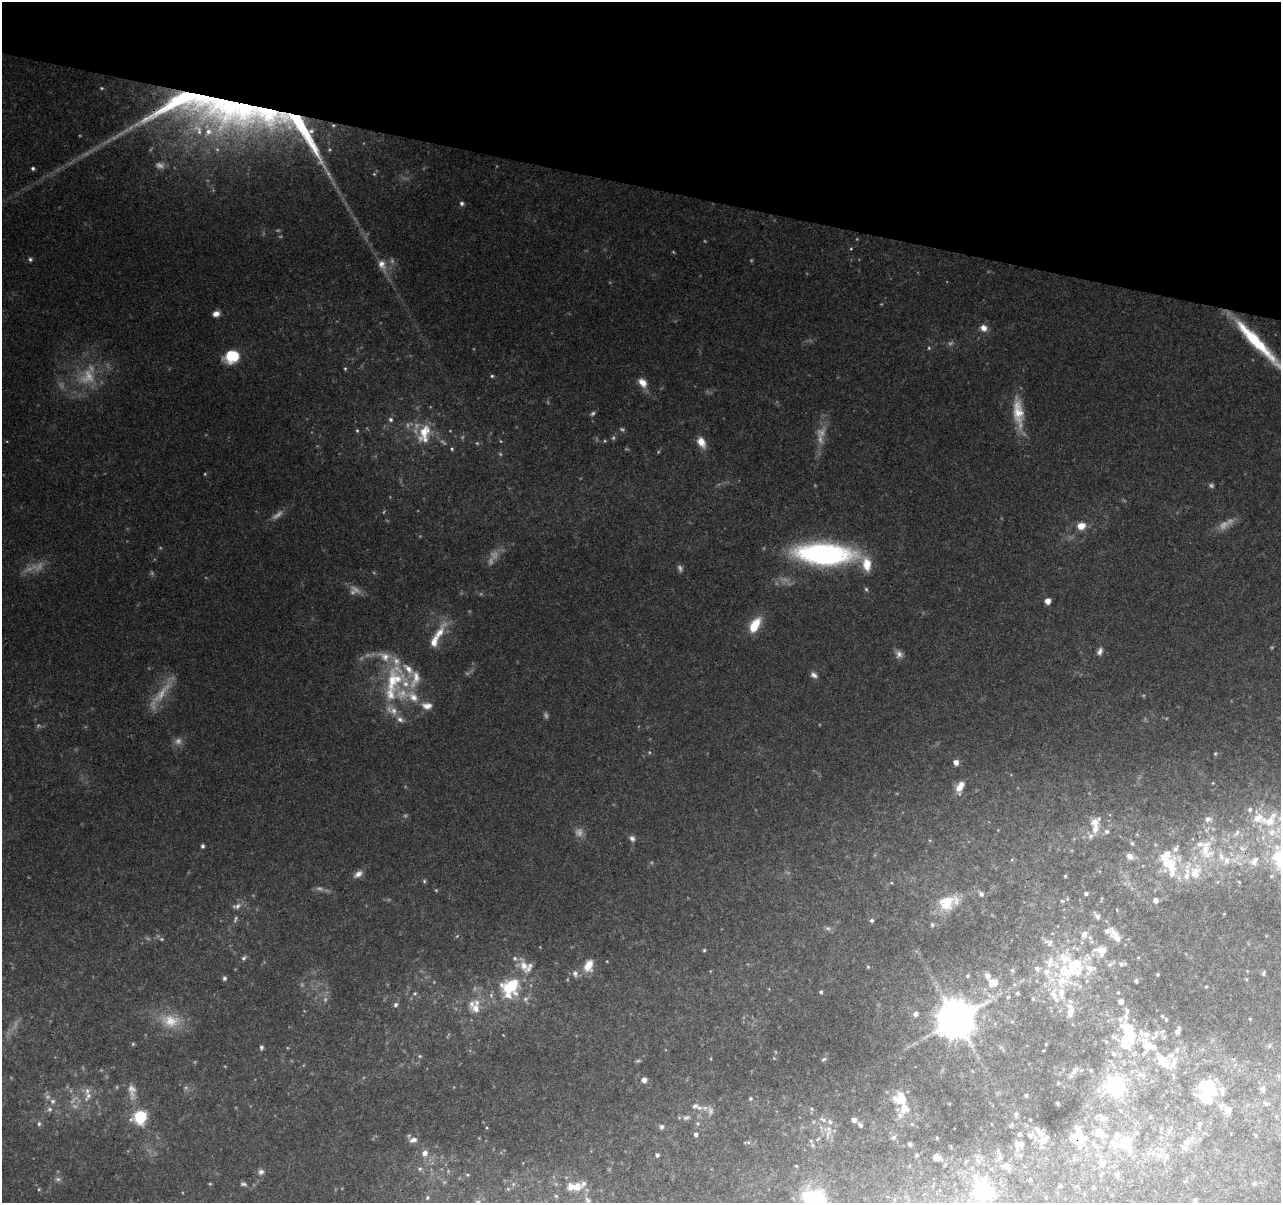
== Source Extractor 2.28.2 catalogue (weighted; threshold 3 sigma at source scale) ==
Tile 2 of 4 x 4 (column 2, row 1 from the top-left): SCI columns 1288-2566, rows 3887-5087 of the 5125 x 5308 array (HDU 1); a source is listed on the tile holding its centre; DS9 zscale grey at full resolution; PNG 1283 x 1205 px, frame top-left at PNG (2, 2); no overlay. Shown black and unused: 15% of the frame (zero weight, under 3 of 4 exposures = <1% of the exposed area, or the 3 px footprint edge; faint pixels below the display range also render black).
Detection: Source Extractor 2.28.2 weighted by HDU 2 'WHT'; one run over the whole footprint, this tile lists its part. Background 0.0727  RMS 0.0054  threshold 0.0242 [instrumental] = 3 sigma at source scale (4.5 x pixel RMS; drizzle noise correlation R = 1.50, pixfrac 1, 0.0396/0.0396 arcsec/px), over >= 5 px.
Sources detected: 311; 42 too faint to see at this stretch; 4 inside a brighter object's white glare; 1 long thin detection or spike segment (spike, bleed or trail) — not listed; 73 inside a brighter listed object's ellipse — not listed separately; the other 191 listed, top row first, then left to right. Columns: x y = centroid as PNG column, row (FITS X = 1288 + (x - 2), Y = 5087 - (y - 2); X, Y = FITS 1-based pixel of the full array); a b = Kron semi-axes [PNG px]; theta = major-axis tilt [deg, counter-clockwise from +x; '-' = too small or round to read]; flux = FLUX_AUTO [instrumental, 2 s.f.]
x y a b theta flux
234 106 137 56 -12 310
33 168 4 4 - 1.1
462 203 6 6 - 1.3
30 259 5 5 - 1.1
382 264 15 11 -67 5.3
216 314 8 6 17 3.1
983 328 9 8 - 3.9
1257 343 70 9 -46 38
232 356 13 11 7 21
345 368 5 4 - 0.72
492 376 4 4 - 0.76
642 382 13 9 -48 5.3
1018 412 42 13 -83 15
391 420 7 6 - 1.4
357 431 5 4 - 0.65
424 433 26 15 76 16
701 442 14 9 -60 5.6
452 449 5 4 - 0.7
500 454 5 4 - 0.62
1081 526 10 8 10 6.2
823 554 40 15 -3 160
867 564 19 11 -81 10
866 589 6 4 -44 0.87
1048 601 5 4 - 5
755 625 17 9 60 14
439 633 32 10 58 9.8
1100 651 10 7 71 2.3
899 654 10 9 - 2.8
814 675 9 7 -33 2.1
415 679 28 12 74 9.6
392 680 51 18 75 29
427 706 15 10 -6 4.8
400 720 11 7 -22 2.7
1215 754 4 4 - 0.58
956 762 5 5 - 3.6
960 787 13 7 59 6.2
1250 810 6 6 - 1.5
1270 821 18 14 41 13
1095 822 13 8 35 5.7
1107 832 6 6 - 1.5
1237 833 12 5 56 2.2
1090 836 8 7 - 2.2
632 838 8 7 - 1.9
1132 843 5 5 - 0.75
202 846 5 4 - 1.2
1242 848 9 7 -36 2.8
1206 849 37 22 -83 28
1129 856 10 7 -38 3
1254 861 14 9 48 5.5
1168 863 25 20 -28 20
358 874 12 7 35 3
1065 876 3 3 - 0.6
424 881 5 5 - 0.81
1239 882 5 4 - 0.5
1086 893 4 4 - 1
981 894 8 6 -57 1.8
1155 900 5 5 - 2
1062 901 5 4 - 0.72
947 902 23 16 65 15
237 906 14 7 12 2.7
1097 916 8 6 -53 1.9
872 920 5 4 - 1.2
932 925 6 5 - 1.1
828 928 6 6 - 1.2
1084 934 11 8 75 3.2
457 936 5 4 - 0.6
1115 936 24 9 -54 5.5
1050 943 11 8 67 2.3
704 950 5 4 - 0.68
1102 950 16 9 -2 5.2
243 958 7 5 34 1.2
1049 962 18 12 82 9
1110 964 7 5 43 1.3
1121 964 6 5 - 1.2
588 965 16 11 70 7
1075 965 23 20 46 27
524 966 15 11 -65 6.5
868 967 5 4 - 0.69
1037 968 7 6 - 1.9
1012 970 5 5 - 1.1
575 973 8 7 - 2.4
1263 973 6 4 73 0.86
1157 974 3 3 - 0.65
968 976 5 5 - 0.86
224 978 5 4 - 1.2
1136 981 5 4 - 0.92
993 983 14 12 13 8
510 987 24 21 22 26
1206 987 5 3 - 0.49
821 992 4 4 - 0.99
1118 992 4 3 - 0.59
414 993 6 3 18 0.66
1017 993 5 4 - 0.95
1054 995 24 10 -69 9.1
1008 997 5 4 - 0.81
1033 999 5 4 - 0.64
1120 1002 5 4 - 3
396 1005 6 5 - 1.3
1069 1006 14 8 -64 3.7
475 1009 13 11 -71 4.8
915 1014 7 6 - 2.2
1162 1016 4 4 - 0.52
956 1019 11 10 - 1700
1166 1019 5 4 - 0.63
1250 1019 4 3 - 0.44
1177 1032 6 5 - 1.8
1147 1034 10 7 8 2.7
1130 1035 30 12 -66 16
133 1044 5 4 - 0.64
1269 1046 6 4 71 0.76
261 1047 5 4 - 1.1
1147 1048 13 8 -35 3.2
1113 1053 8 6 -30 1.4
420 1056 5 4 - 0.63
824 1059 7 4 27 0.73
1161 1059 15 12 -67 6.9
1174 1060 10 6 68 2.5
638 1061 6 5 - 0.83
1074 1071 13 5 56 1.9
1140 1074 6 4 -72 1.1
644 1080 5 5 - 3.1
1058 1083 3 3 - 0.43
1115 1086 8 7 - 160
1262 1089 9 7 73 1.8
87 1091 11 6 -90 2.5
1026 1095 4 3 - 0.6
1207 1097 23 17 78 16
750 1099 5 5 - 0.81
901 1099 18 16 -27 10
53 1101 8 8 - 2.1
1266 1103 9 5 -37 1.5
1058 1104 3 3 - 0.73
695 1106 10 7 12 2.2
50 1109 7 7 - 1.6
812 1109 5 3 - 0.57
1228 1110 10 8 -79 4.4
1016 1114 6 5 - 0.84
900 1115 7 7 - 2.3
140 1116 7 7 - 60
686 1117 11 6 16 1.6
1102 1118 10 6 -52 2.7
823 1119 10 5 -40 1.4
854 1120 5 4 - 2.6
697 1123 5 5 - 0.87
1200 1123 5 5 - 1.6
39 1124 6 5 - 1.1
860 1125 6 5 - 1.3
662 1127 6 5 - 1.2
828 1129 8 5 -30 2
1169 1131 9 6 60 1.9
1040 1132 14 7 -40 3.1
1099 1132 15 8 -41 5.8
695 1134 4 4 - 1.6
1019 1134 5 4 - 0.85
1030 1135 6 5 - 1.3
1256 1135 4 4 - 0.69
893 1137 7 6 - 1.4
1074 1137 11 9 -20 5.9
937 1138 4 3 - 0.52
1035 1138 7 5 -71 1.3
818 1139 8 3 45 0.86
413 1140 10 7 16 3
1044 1140 8 6 44 3.3
748 1142 6 4 -42 0.81
1187 1142 9 8 - 3
1126 1143 21 18 51 15
910 1144 5 5 - 1.1
1020 1144 9 6 3 4.5
813 1145 6 4 -89 0.85
425 1153 8 8 - 3.4
657 1155 4 4 - 1.3
916 1155 5 4 - 0.81
937 1157 10 7 -23 3.7
1102 1163 11 10 - 4
796 1166 4 3 - 0.56
420 1169 6 5 - 1.2
261 1172 7 7 - 1.9
1117 1174 6 6 - 1.7
1030 1179 4 3 - 0.67
1185 1181 6 3 19 0.58
210 1184 5 3 - 0.5
243 1184 8 5 -2 1.3
1254 1184 6 5 - 0.92
577 1187 12 11 - 6.6
508 1189 5 5 - 0.72
984 1192 49 29 86 43
556 1196 5 5 - 0.97
427 1198 7 5 75 1.3
814 1198 26 18 -14 44
587 1200 10 7 -57 2.5
1195 1200 6 5 - 1.2
Overlapping masked pixels (flux is a lower limit): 3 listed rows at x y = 234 106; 1257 343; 1074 1137
Isophote crosses this tile's border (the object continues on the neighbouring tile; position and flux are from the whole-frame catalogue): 4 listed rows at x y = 1257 343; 1270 821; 984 1192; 814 1198
Unlisted compact peaks at least as high as the median listed source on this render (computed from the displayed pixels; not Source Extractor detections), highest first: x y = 487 1128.